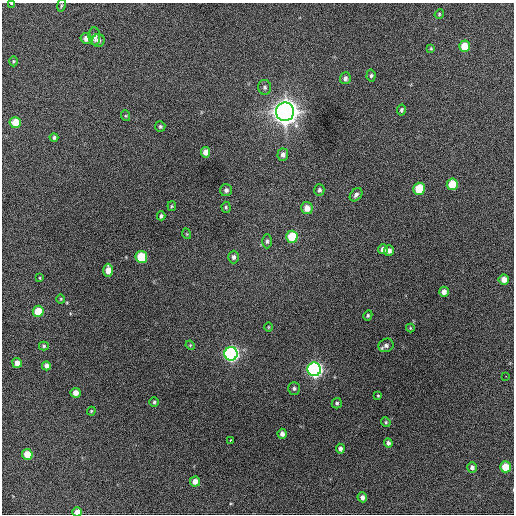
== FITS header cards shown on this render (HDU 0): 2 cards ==
NAXIS1  =                  512 / Axis length
NAXIS2  =                  512 / Axis length

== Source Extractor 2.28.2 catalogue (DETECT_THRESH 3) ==
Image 512 x 512 px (HDU 0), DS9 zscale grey, 1 PNG px = 1 image px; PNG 516 x 516 px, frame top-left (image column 1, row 512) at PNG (2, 3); each listed source drawn as its Kron ellipse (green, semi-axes under 4 px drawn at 4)
Background 532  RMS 22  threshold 66.1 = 3 sigma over >= 5 px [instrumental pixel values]
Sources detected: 70; all 70 listed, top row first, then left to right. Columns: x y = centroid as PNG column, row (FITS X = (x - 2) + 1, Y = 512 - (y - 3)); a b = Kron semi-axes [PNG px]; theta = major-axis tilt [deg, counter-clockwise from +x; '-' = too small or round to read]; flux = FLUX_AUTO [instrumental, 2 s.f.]
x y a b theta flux
11 3 4 2 - 9.3e+02
61 5 6 3 81 1.7e+03
439 14 5 4 - 1.7e+03
94 36 9 6 -87 7.7e+03
86 38 5 5 - 9.8e+03
98 41 6 6 - 6.0e+03
464 46 5 5 - 2.7e+04
431 49 4 3 - 1.5e+03
13 61 5 3 - 1.5e+03
371 76 6 4 85 2.8e+03
345 78 6 5 - 4.6e+03
265 87 7 6 - 3.7e+03
401 110 6 4 78 2.6e+03
285 112 9 9 - 2.0e+06
126 116 5 3 - 1.6e+03
15 123 5 5 - 2.9e+04
160 126 5 5 - 2.6e+03
54 138 4 4 - 2.8e+03
206 152 5 4 - 1.1e+04
283 155 6 5 - 6.1e+03
452 184 6 5 - 3.8e+04
419 189 6 5 - 5.5e+04
226 190 6 6 - 4.1e+03
319 190 6 5 - 3.3e+03
356 195 7 5 48 4.6e+03
172 206 5 4 - 1.6e+03
226 207 5 4 - 1.9e+03
307 208 6 6 - 1.4e+04
161 216 4 3 - 2.7e+03
187 234 5 3 - 1.2e+03
292 237 6 5 - 5.7e+04
267 241 7 5 89 3.3e+03
383 249 5 5 - 6.4e+03
389 251 5 5 - 6.4e+03
141 257 6 5 - 6.0e+04
234 257 6 5 - 4.7e+03
108 270 6 5 - 1.7e+04
40 278 4 3 - 1.3e+03
504 279 5 5 - 1.2e+04
444 292 5 5 - 7.2e+03
61 299 4 4 - 1.5e+03
38 311 5 5 - 3.2e+04
368 315 5 4 - 2.1e+03
268 327 4 3 - 1.2e+03
410 328 4 4 - 1.5e+03
190 345 5 4 - 1.5e+03
386 345 8 6 25 5.3e+03
44 346 5 4 - 2.2e+03
231 354 7 6 - 4.7e+05
17 363 5 4 - 9.9e+03
46 366 4 4 - 5.8e+03
314 369 7 6 - 5.4e+05
506 376 2 2 - 3.2e+03
294 388 6 6 - 3.3e+03
76 393 5 5 - 1.1e+04
378 396 3 3 - 1.4e+03
154 402 5 5 - 2.4e+03
337 403 5 5 - 2.9e+03
91 411 4 3 - 1.4e+03
386 422 5 4 - 1.8e+03
282 434 5 4 - 6.6e+03
230 440 3 3 - 6.5e+03
388 443 4 4 - 4.1e+03
340 449 5 4 - 5.0e+03
27 454 5 5 - 2.4e+04
472 467 5 5 - 4.8e+03
505 467 5 5 - 3.0e+04
195 481 5 5 - 1.0e+04
362 497 5 4 - 5.7e+03
77 512 5 4 - 1.1e+04
At the frame edge (FLAGS 8, measured only in part): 2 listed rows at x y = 11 3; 77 512